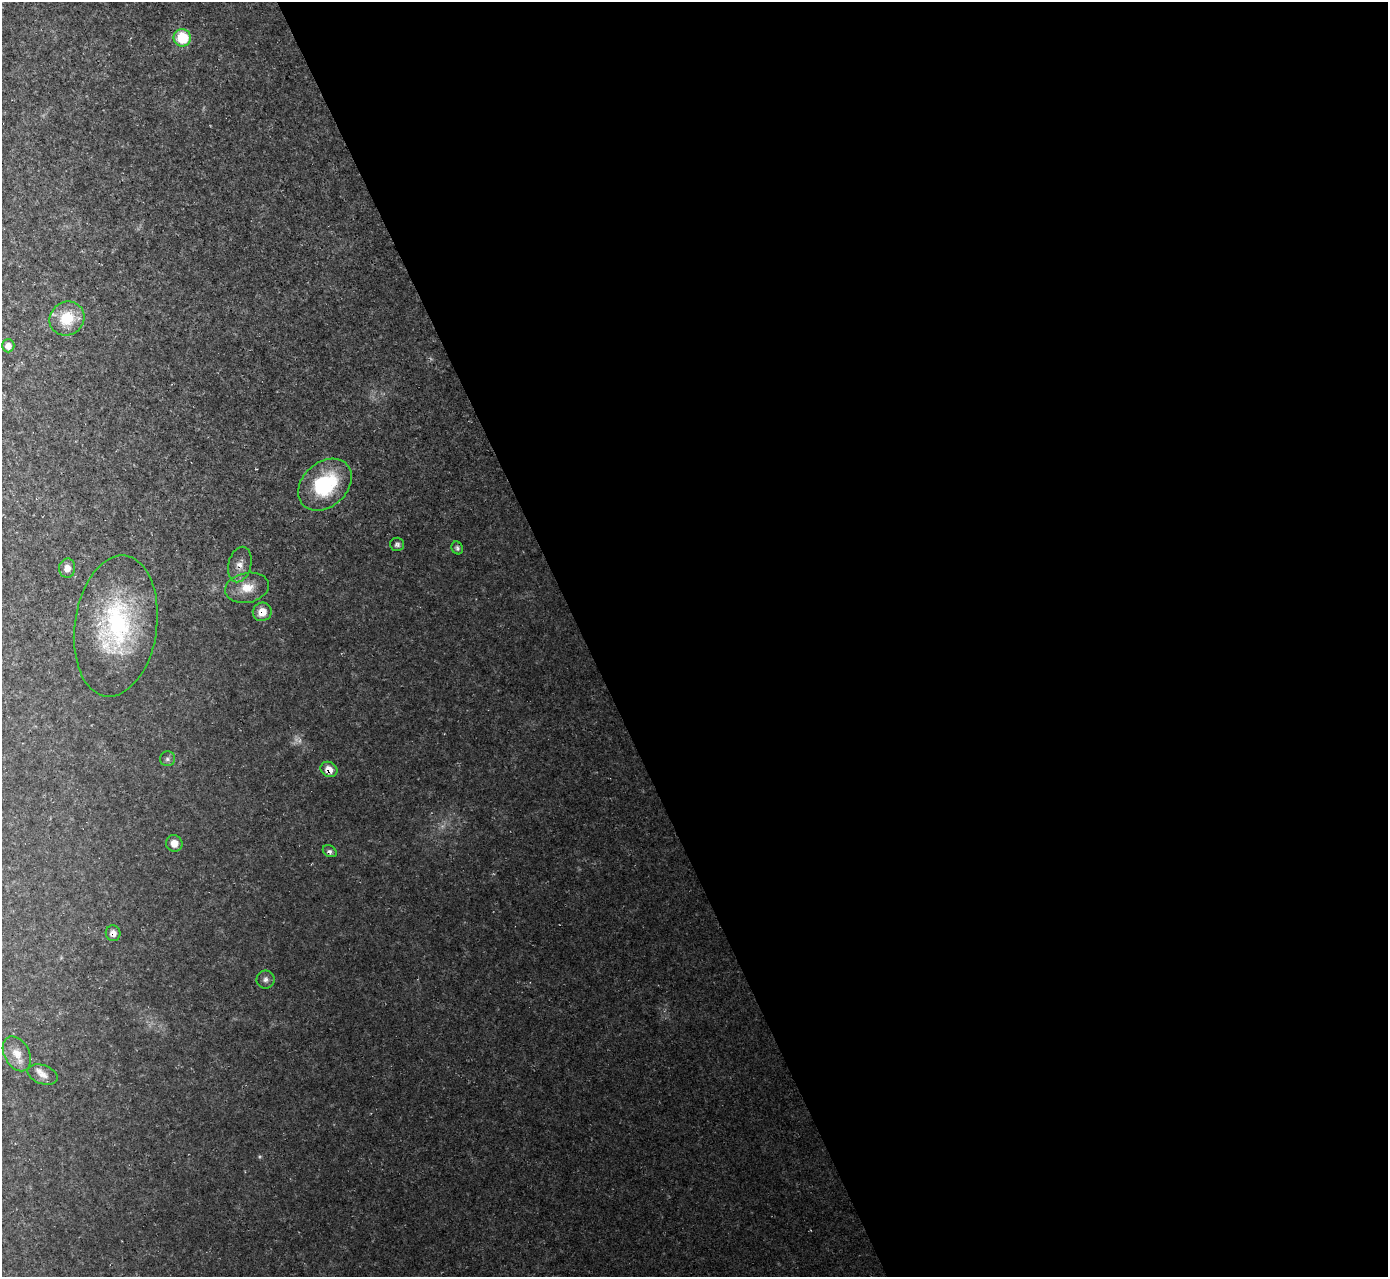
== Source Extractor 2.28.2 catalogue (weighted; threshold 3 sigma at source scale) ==
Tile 8 of 4 x 4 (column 4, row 2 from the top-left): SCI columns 4158-5543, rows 2701-3975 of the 5545 x 5530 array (HDU 1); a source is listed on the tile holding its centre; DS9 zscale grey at full resolution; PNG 1390 x 1279 px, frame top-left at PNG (2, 2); each listed source drawn as its Kron ellipse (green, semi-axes under 4 px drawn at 4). Shown black and unused: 58% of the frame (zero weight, under 2 of 3 exposures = <1% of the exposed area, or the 3 px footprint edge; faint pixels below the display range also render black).
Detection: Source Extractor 2.28.2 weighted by HDU 2 'WHT'; one run over the whole footprint, this tile lists its part. Background 0.0366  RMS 0.0071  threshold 0.0319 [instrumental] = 3 sigma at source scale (4.5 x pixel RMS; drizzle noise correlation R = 1.50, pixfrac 1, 0.05/0.05 arcsec/px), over >= 5 px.
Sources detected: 23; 3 too faint to see at this stretch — neither listed nor drawn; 1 inside a brighter listed object's ellipse — not listed separately; the other 19 listed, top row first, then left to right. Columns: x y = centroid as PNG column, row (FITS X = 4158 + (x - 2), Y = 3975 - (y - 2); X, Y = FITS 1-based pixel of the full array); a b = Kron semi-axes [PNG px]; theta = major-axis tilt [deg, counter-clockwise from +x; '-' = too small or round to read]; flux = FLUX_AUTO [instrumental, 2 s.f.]
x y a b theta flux
182 38 9 8 - 27
67 318 18 16 37 24
8 346 6 6 - 4.1
325 485 30 22 43 59
397 544 7 6 - 2.1
457 548 7 5 -62 1.7
240 565 18 11 75 7.5
67 568 9 8 - 6.3
247 588 22 15 11 15
262 612 9 9 - 9.5
116 626 71 41 82 120
167 759 7 7 - 1.9
329 769 9 7 -31 8.7
174 843 8 8 - 6.3
330 851 7 5 -31 2.1
113 933 8 7 - 4.4
265 980 9 9 - 3.2
17 1054 19 12 -62 9
43 1075 15 9 -18 5.1
Overlapping masked pixels (flux is a lower limit): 3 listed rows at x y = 262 612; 329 769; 113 933